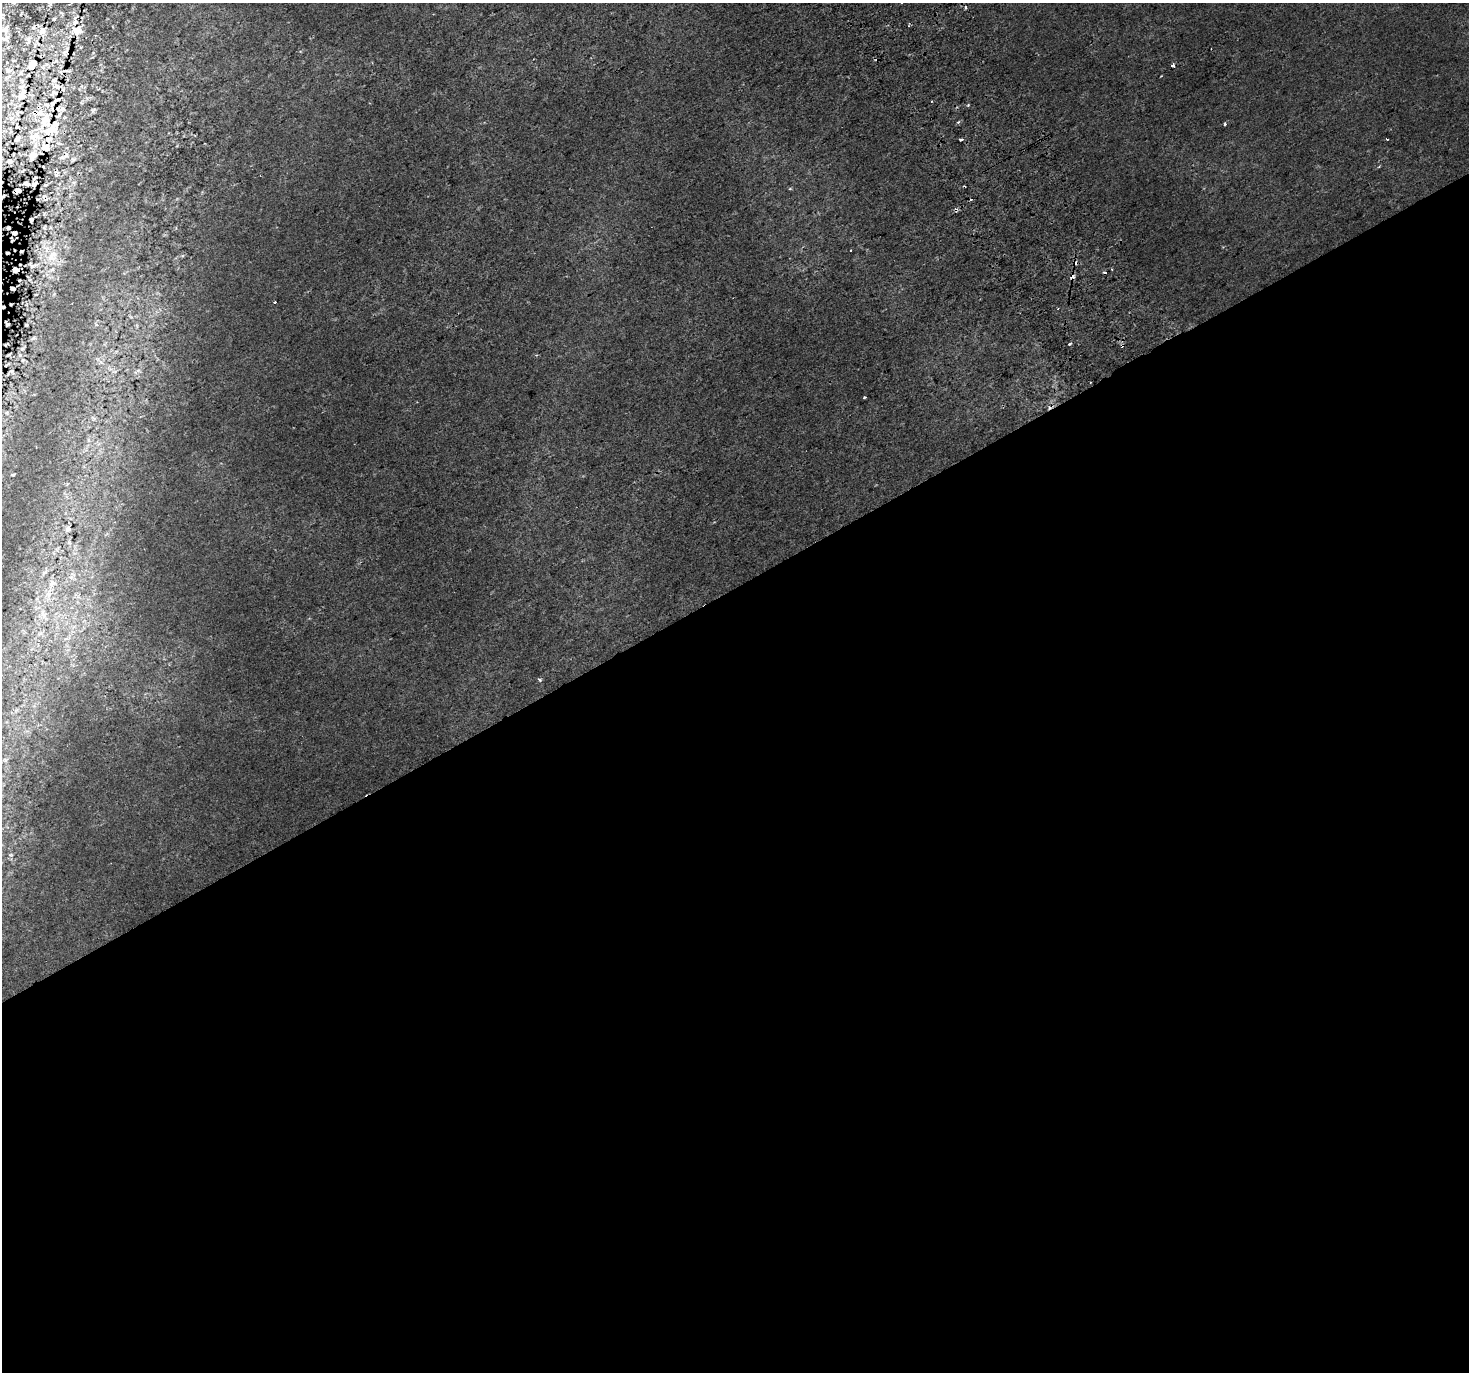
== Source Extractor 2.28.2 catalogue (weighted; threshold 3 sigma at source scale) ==
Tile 15 of 4 x 4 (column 3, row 4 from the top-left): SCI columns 2974-4440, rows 198-1567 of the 5943 x 5816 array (HDU 1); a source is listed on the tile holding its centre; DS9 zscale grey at full resolution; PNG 1471 x 1374 px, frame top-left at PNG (2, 3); no overlay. Shown black and unused: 57% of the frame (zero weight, under 2 of 3 exposures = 3% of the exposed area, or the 3 px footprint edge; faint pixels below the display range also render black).
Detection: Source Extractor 2.28.2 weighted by HDU 2 'WHT'; one run over the whole footprint, this tile lists its part. Background 0.00151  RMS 0.0029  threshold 0.013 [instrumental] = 3 sigma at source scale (4.5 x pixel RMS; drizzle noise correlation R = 1.50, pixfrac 1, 0.0396/0.0396 arcsec/px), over >= 5 px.
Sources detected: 109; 21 cosmic-ray / hot-pixel residue — not listed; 21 inside a brighter listed object's ellipse — not listed separately; the other 67 listed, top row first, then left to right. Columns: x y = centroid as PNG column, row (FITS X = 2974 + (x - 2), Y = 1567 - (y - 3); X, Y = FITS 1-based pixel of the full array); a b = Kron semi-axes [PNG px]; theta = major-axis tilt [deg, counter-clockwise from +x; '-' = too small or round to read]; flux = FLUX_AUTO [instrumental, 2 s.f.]
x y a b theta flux
54 19 5 4 - 1
5 29 11 8 62 1.7
77 30 19 16 22 6.5
42 31 16 11 70 3.8
28 39 10 7 64 1.4
66 52 18 15 74 4.5
32 64 17 11 54 3.6
1173 65 3 3 - 1.7
8 71 10 6 -21 0.99
54 80 7 6 - 0.69
22 95 24 12 72 4.2
932 101 3 2 - 0.2
968 105 4 4 - 0.29
93 110 9 5 54 0.63
11 118 7 6 - 1
46 120 35 22 71 13
958 122 5 4 - 0.47
1225 124 4 3 - 0.38
17 127 3 2 - 0.3
17 138 8 4 51 0.84
961 139 4 3 - 1.1
33 155 13 11 46 2.2
66 155 12 8 60 1.9
9 161 8 7 - 1.1
56 173 10 8 74 1.3
26 183 8 4 -18 0.64
74 183 6 6 - 0.78
34 184 7 4 34 0.94
45 185 5 5 - 0.47
790 188 5 3 - 0.32
17 191 6 4 29 0.96
50 227 6 4 -72 0.38
44 228 5 4 - 0.45
14 233 7 6 - 0.88
850 250 3 2 - 0.32
52 256 21 17 45 8
34 265 17 7 8 1.9
15 270 5 5 - 1.2
1105 272 3 3 - 1.5
1072 276 5 3 - 1.9
36 294 4 2 - 0.25
275 302 3 3 - 1.1
3 307 3 3 - 0.36
26 325 3 2 - 0.29
34 338 6 4 -18 0.41
1069 344 3 3 - 0.86
23 348 8 3 29 0.39
20 355 6 4 -71 0.42
101 362 8 4 -52 0.73
7 365 7 2 34 0.36
137 371 11 5 32 0.89
10 372 7 4 24 0.53
865 397 3 3 - 0.52
7 413 6 3 -71 0.38
13 475 4 3 - 0.52
68 529 7 6 - 0.87
69 543 6 4 -19 0.46
44 573 12 5 47 1.2
71 577 12 6 13 1.6
48 595 27 12 72 6.9
43 615 24 17 -68 8.9
67 638 14 6 25 1.7
32 649 8 6 45 0.96
540 680 4 3 - 0.53
17 710 7 4 70 0.57
5 760 8 6 5 0.75
11 855 5 3 - 0.33
Overlapping masked pixels (flux is a lower limit): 12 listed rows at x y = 77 30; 42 31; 66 52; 32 64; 46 120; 66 155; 34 184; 17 191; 14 233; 15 270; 1072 276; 3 307
Unlisted compact peaks at least as high as the median listed source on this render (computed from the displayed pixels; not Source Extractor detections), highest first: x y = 182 256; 1379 166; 300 51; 96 324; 177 146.